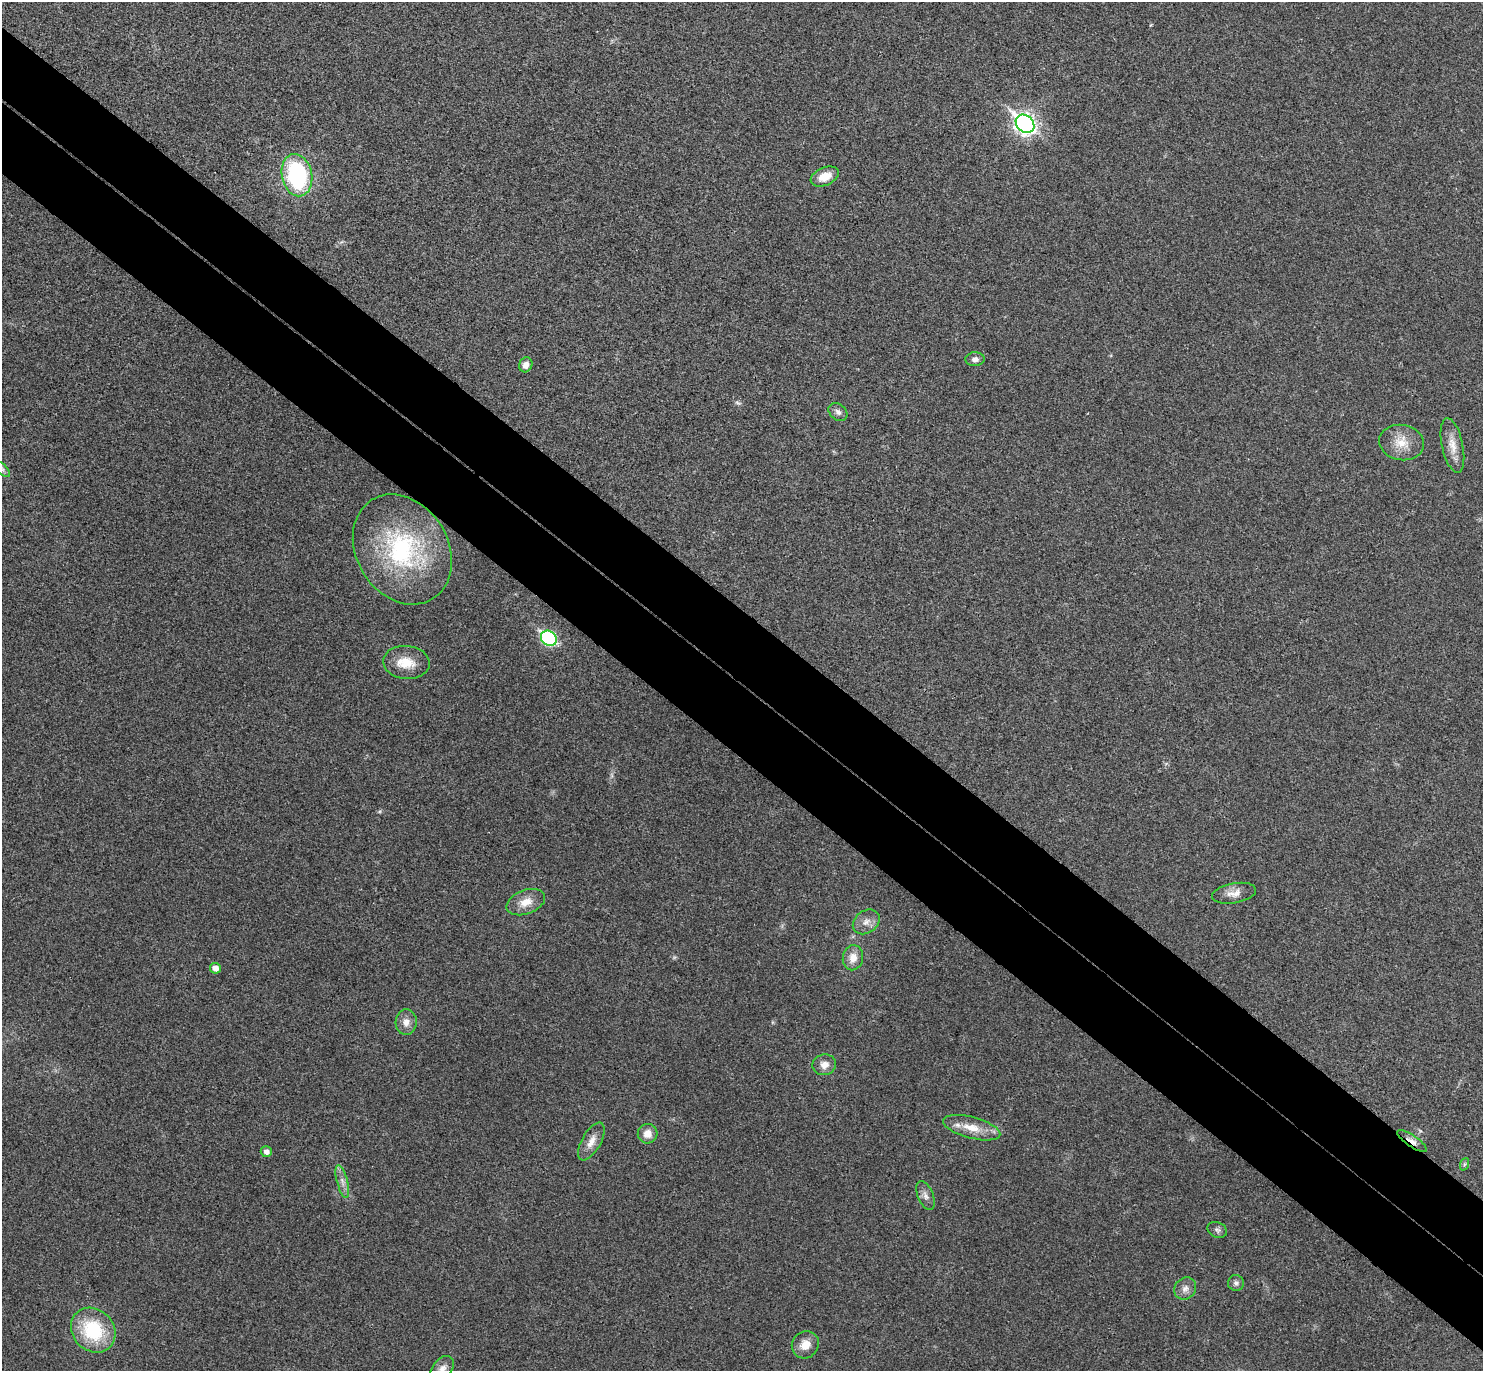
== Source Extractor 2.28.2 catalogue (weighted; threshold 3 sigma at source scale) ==
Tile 6 of 4 x 4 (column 2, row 2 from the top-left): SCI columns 1521-3001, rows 2937-4305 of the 6006 x 6014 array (HDU 1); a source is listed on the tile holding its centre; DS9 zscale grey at full resolution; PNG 1485 x 1373 px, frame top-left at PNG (2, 2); each listed source drawn as its Kron ellipse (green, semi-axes under 4 px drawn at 4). Shown black and unused: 11% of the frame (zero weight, under 3 of 4 exposures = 6% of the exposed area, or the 3 px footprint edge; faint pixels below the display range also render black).
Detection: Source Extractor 2.28.2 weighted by HDU 2 'WHT'; one run over the whole footprint, this tile lists its part. Background 0.0286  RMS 0.0055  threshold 0.0246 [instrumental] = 3 sigma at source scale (4.5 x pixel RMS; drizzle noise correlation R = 1.50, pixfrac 1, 0.05/0.05 arcsec/px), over >= 5 px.
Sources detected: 35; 1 too faint to see at this stretch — neither listed nor drawn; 1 inside a brighter listed object's ellipse — not listed separately; the other 33 listed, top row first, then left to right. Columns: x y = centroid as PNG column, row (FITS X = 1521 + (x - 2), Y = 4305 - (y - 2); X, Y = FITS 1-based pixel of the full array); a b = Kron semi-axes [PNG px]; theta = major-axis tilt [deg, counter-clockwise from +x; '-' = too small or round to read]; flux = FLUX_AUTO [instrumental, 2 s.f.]
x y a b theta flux
1025 124 10 8 -41 280
297 175 21 15 -78 66
825 176 15 9 24 8.1
975 359 10 7 2 2.3
526 365 8 6 63 3.5
838 412 10 8 -41 2.3
1402 443 22 17 -10 11
1452 445 28 10 -78 7.8
2 469 10 5 -45 1.5
402 549 58 46 -59 80
549 638 8 7 - 82
406 662 23 16 -6 11
1234 893 22 10 10 5.4
526 902 20 12 20 7.7
866 922 14 11 36 4.8
853 958 12 10 78 6.1
215 968 5 5 - 4.2
406 1022 13 10 87 4.6
824 1065 12 10 12 4.6
972 1128 29 10 -15 10
648 1134 10 9 - 5.5
1412 1141 17 5 -34 3.6
591 1142 21 9 61 6
266 1152 5 5 - 2.9
1465 1164 6 4 70 0.8
342 1181 17 5 -75 3.6
925 1196 15 7 -67 3
1217 1230 10 7 -25 1.8
1236 1283 8 8 - 1.9
1185 1288 12 10 44 3.6
93 1330 24 20 -46 37
805 1345 14 13 - 6.9
442 1369 15 9 54 3.9
Overlapping masked pixels (flux is a lower limit): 1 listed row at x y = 1412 1141
Isophote crosses this tile's border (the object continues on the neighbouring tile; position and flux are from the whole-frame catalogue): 2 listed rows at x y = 2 469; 442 1369